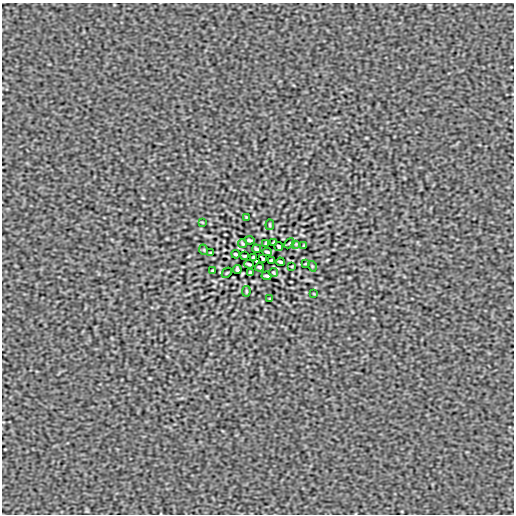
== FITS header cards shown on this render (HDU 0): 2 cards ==
NAXIS1  =                  512
NAXIS2  =                  512

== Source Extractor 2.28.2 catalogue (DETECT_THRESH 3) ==
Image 512 x 512 px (HDU 0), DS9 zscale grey, 1 PNG px = 1 image px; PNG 516 x 516 px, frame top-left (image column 1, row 512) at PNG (2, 3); each listed source drawn as its Kron ellipse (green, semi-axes under 4 px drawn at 4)
Background -4.35e-07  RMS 6.0e-05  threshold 1.80e-04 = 3 sigma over >= 5 px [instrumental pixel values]
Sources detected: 35; all 35 listed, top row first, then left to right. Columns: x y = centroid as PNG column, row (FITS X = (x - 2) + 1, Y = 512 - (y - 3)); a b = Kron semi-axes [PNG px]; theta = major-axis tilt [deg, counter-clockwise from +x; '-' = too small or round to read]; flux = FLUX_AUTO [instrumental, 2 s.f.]
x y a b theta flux
246 217 3 2 - 0.0023
202 222 4 2 - 0.003
270 225 5 2 - 0.0041
249 240 5 2 - 0.0063
274 242 4 2 - 0.0039
242 243 5 2 - 0.0045
266 243 3 3 - 0.0049
289 243 6 2 45 0.0032
296 244 2 2 - 0.0024
304 245 3 2 - 0.0034
279 247 4 3 - 0.0065
257 249 4 3 - 0.0059
204 250 5 3 - 0.0033
211 252 3 2 - 0.0029
267 252 5 2 - 0.0058
236 254 4 2 - 0.0061
245 256 3 2 - 0.0038
253 257 4 3 - 0.0036
263 259 4 3 - 0.0036
271 260 3 2 - 0.0038
280 262 4 2 - 0.0061
249 264 5 2 - 0.0058
305 264 3 2 - 0.0029
292 266 3 2 - 0.0025
312 266 5 3 - 0.0033
259 267 4 3 - 0.0059
237 269 4 3 - 0.0065
212 271 3 2 - 0.0034
227 273 6 2 45 0.0032
250 273 3 3 - 0.0049
274 273 5 2 - 0.0045
267 276 5 2 - 0.0063
246 291 5 2 - 0.0041
314 294 4 2 - 0.003
270 299 3 2 - 0.0023